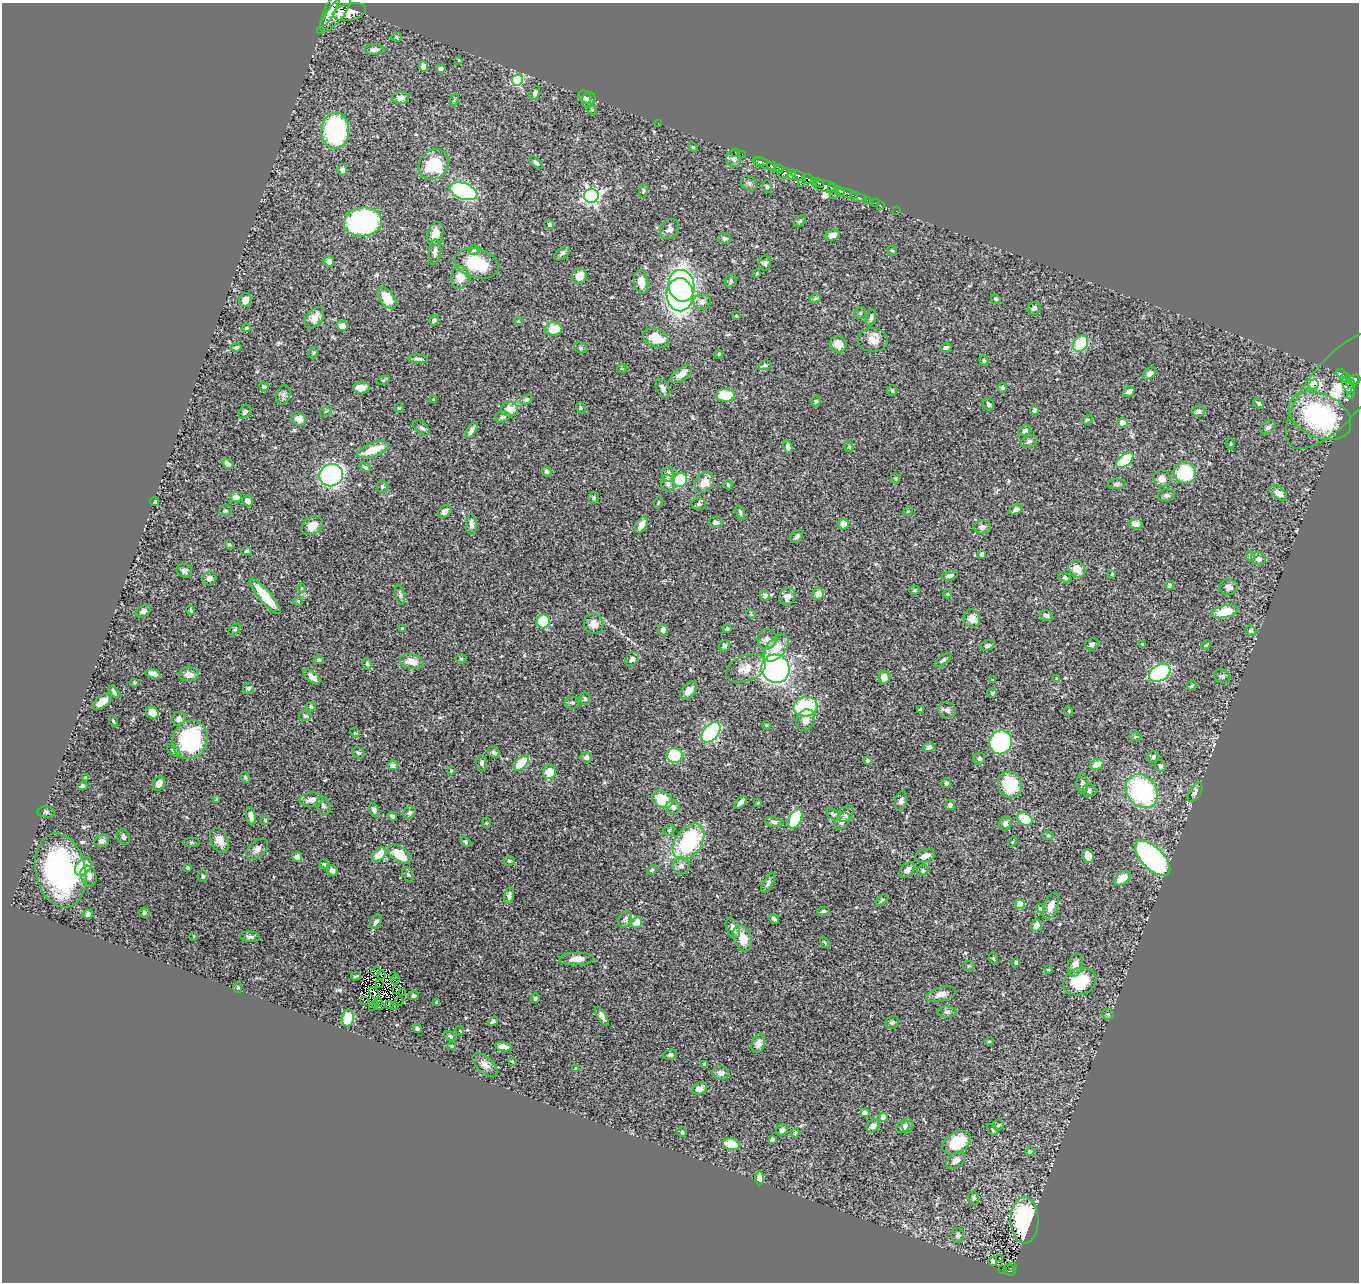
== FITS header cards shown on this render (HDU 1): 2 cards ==
NAXIS1  =                 1357
NAXIS2  =                 1280

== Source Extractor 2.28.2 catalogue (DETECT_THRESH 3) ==
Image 1357 x 1280 px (HDU 1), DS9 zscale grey, 1 PNG px = 1 image px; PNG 1361 x 1284 px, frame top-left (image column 1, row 1280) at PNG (2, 3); each listed source drawn as its Kron ellipse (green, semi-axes under 4 px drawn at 4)
Background 0.736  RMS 0.02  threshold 0.0595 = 3 sigma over >= 5 px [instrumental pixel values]
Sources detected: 437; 2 with non-positive FLUX_AUTO (blend fragments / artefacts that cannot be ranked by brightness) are neither listed nor drawn; the other 435 listed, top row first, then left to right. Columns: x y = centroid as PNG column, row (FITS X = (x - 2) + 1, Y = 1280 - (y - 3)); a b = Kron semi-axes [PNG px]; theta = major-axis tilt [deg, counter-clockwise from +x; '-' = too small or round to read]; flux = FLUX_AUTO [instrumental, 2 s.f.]
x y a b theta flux
330 10 18 5 64 2100
349 12 16 8 13 2700
335 13 22 8 52 3100
321 30 2 2 - 9.4
397 37 5 4 - 1.7
374 50 10 5 4 6
459 60 4 3 - 1.2
423 66 5 4 - 8.1
441 69 5 4 - 3.4
517 80 5 5 - 110
535 93 7 5 67 3.7
585 97 7 6 - 4.4
401 98 8 6 5 7.6
454 100 6 4 72 1.5
589 100 8 6 74 6
592 109 5 4 - 1.9
658 123 2 2 - 150
335 131 18 14 88 180
693 147 5 4 - 1.5
735 152 2 2 - 9
742 154 2 2 - 12
734 159 8 7 - 4.6
760 162 8 3 -14 260
536 163 8 4 -41 3.3
434 164 17 14 45 55
765 164 11 4 -23 440
774 167 7 4 -24 440
779 168 3 3 - 100
342 170 5 5 - 3.9
784 173 6 4 37 160
792 175 5 4 - 130
799 175 7 3 -18 210
808 179 7 4 -23 270
814 181 3 3 - 97
749 183 8 7 - 3.9
802 183 3 2 - 17
819 183 6 3 -31 97
825 186 12 5 -10 700
767 187 6 4 89 2.2
831 188 4 2 - 130
643 190 7 3 82 2.1
464 191 14 8 -20 210
840 191 6 4 -52 360
848 194 10 3 -18 340
833 195 2 2 - 35
591 196 7 7 - 380
858 197 8 3 -19 140
867 200 3 2 - 29
875 203 2 2 - 13
880 205 2 2 - 5.6
896 211 2 2 - 7.2
800 221 7 4 45 2.2
363 222 19 14 7 220
549 225 5 4 - 2.4
669 229 11 9 52 6.4
435 234 12 7 76 12
832 235 8 5 17 10
724 238 6 5 - 2.6
474 250 5 5 - 2.2
892 251 5 4 - 1.7
435 252 13 6 85 6.2
562 253 9 5 39 3.1
329 261 5 5 - 7.9
477 263 22 15 -16 49
765 263 8 6 75 3.8
757 273 3 2 - 1.3
579 276 8 7 - 15
460 277 11 9 83 18
731 281 7 5 71 2.2
641 282 12 7 -81 14
682 286 16 13 -78 340
680 295 16 13 -87 420
387 298 12 7 -54 29
815 298 6 4 21 1.9
996 299 5 4 - 1.8
245 300 7 6 - 9.9
702 302 8 7 - 6.2
1034 308 7 6 - 3.3
860 313 6 5 - 1.8
736 316 3 3 - 1
314 318 12 7 51 12
871 318 8 4 75 3.3
434 320 5 4 - 3
518 321 5 3 - 1.1
342 326 5 5 - 8.8
246 328 4 3 - 1.9
554 329 8 7 - 32
656 338 13 9 -23 23
873 340 15 12 -1 13
838 344 8 8 - 11
1080 344 9 7 53 51
236 347 5 4 - 2.6
581 348 7 5 -15 2.3
946 348 5 4 - 4.3
314 352 6 4 59 1.5
719 354 5 3 - 1.1
418 359 10 4 -2 3.5
984 361 5 4 - 1.8
764 365 7 4 16 2.5
622 368 5 3 - 1.2
1150 373 7 5 39 6.5
681 374 12 6 37 14
1341 374 5 3 - 120
1346 378 4 2 - 39
383 380 6 4 22 1.7
1354 380 6 5 - 330
1350 383 6 3 -46 180
1313 384 6 4 36 210
264 387 5 4 - 2.2
1348 387 10 4 -59 280
361 388 8 6 4 11
663 388 10 6 -60 5.5
1002 388 5 4 - 2.2
1337 390 73 29 51 97
892 391 5 4 - 1.7
1129 391 6 5 - 6.7
283 395 10 7 75 4.7
725 395 9 6 -1 47
1350 396 3 2 - 15
433 399 4 3 - 1.1
526 400 6 4 24 3
816 401 5 4 - 2.2
1259 403 6 4 -45 2
988 404 6 5 - 3.1
399 408 5 4 - 1.3
581 408 6 4 -69 2
510 409 8 7 - 14
1034 410 5 4 - 2.9
326 411 7 3 36 1.7
1198 411 6 5 - 4.4
245 412 7 5 47 4.5
1320 416 33 22 -26 190
502 417 7 5 13 2.8
299 419 8 6 -33 9.6
1087 420 6 4 30 1.7
1123 423 5 5 - 7.4
1268 427 8 6 37 3.3
422 428 10 5 -38 3.5
471 430 9 4 56 4.8
1025 431 7 4 27 3
1029 441 8 6 25 4
1230 444 6 3 89 1.3
788 447 7 4 -75 5.5
849 447 5 4 - 1.8
373 450 16 6 19 27
1125 460 10 5 40 85
228 464 6 4 -34 5.2
365 467 6 3 -35 2.6
547 471 5 4 - 2.9
1185 473 11 10 - 70
668 474 8 6 86 8
331 475 12 11 - 290
895 478 5 3 - 1.4
1162 478 9 8 - 7.5
680 480 7 6 - 62
668 483 8 7 - 4.9
704 483 11 8 54 15
1117 484 9 5 5 2.8
728 485 5 3 - 1.5
382 487 6 5 - 1.9
1279 493 10 5 -36 8.1
1166 495 9 6 6 3.7
236 497 6 5 - 8.2
594 497 6 5 - 2.6
155 501 4 3 - 3.4
248 501 6 5 - 9.3
658 503 6 3 71 1.3
699 504 7 6 - 3.1
1016 509 7 4 22 3.4
225 511 6 5 - 2.3
445 511 8 5 40 7.4
908 511 5 4 - 1.3
740 513 7 4 -73 2.5
716 523 7 5 6 3.1
471 524 10 5 -89 5.8
843 524 5 5 - 16
1136 524 7 5 -2 11
641 525 8 5 60 13
312 526 11 8 33 14
982 527 9 6 0 5.2
797 536 7 5 48 3.4
229 545 5 3 - 1.6
247 551 5 4 - 2
982 554 4 3 - 4.5
1250 556 5 4 - 2.1
1259 559 7 6 - 5.2
1077 569 9 8 - 12
184 571 8 6 -24 3.9
1112 574 4 4 - 1.2
950 576 8 4 15 4.3
209 578 7 6 - 7
1065 578 7 4 -25 2.7
1169 585 5 4 - 2.8
1229 587 9 8 - 6.7
301 588 5 3 - 1.1
915 590 5 4 - 1.7
818 594 6 5 - 13
947 594 4 4 - 1.2
400 595 10 4 -77 3
265 596 23 6 -49 33
765 596 5 5 - 4.7
787 597 9 7 57 8.1
298 601 5 4 - 1.6
191 610 5 4 - 1.8
143 611 8 5 29 4.3
1225 612 13 6 12 35
751 614 5 3 - 1.3
1046 615 6 5 - 4.3
972 619 9 8 - 13
543 621 7 6 - 62
594 624 10 9 - 12
727 628 4 3 - 2.6
235 629 7 3 42 1.7
402 629 4 3 - 1.8
663 630 5 5 - 4.4
1251 631 6 5 - 1.9
767 639 10 9 - 7.4
1092 644 7 5 32 3.9
1142 644 3 3 - 1.3
987 645 7 4 24 3
1206 645 5 3 - 1.4
725 646 6 5 - 3.4
776 648 16 9 49 21
461 658 6 4 1 1.6
632 659 8 6 46 4.6
319 660 5 4 - 2.3
943 660 10 4 38 2.6
412 662 12 7 -13 16
367 664 6 4 -75 2.1
746 668 21 13 22 19
776 669 14 14 - 420
1160 673 11 8 31 170
153 674 8 4 -16 7.3
189 674 10 7 -2 8.6
1222 676 8 6 -25 3.4
312 677 10 5 -41 7.4
884 677 6 5 - 12
1057 679 4 3 - 2.4
993 680 4 2 - 1
134 682 4 3 - 1.4
1192 686 5 4 - 1.7
248 688 5 5 - 2.9
689 691 10 6 52 9.4
114 692 7 3 -56 3.6
992 693 5 5 - 1.9
585 699 6 5 - 2.4
102 702 11 5 39 14
572 702 7 6 - 3.2
311 707 5 5 - 2.5
805 707 12 10 8 99
920 710 4 3 - 2.2
947 710 9 7 -25 5
1069 711 5 3 - 1.2
152 712 6 5 - 16
305 716 6 5 - 2.4
179 719 7 6 - 6
806 720 11 9 66 7.9
113 721 5 2 - 1.8
766 725 4 3 - 1.1
711 732 12 7 50 160
355 733 5 3 - 1
1135 737 6 4 1 2
190 740 20 17 68 140
1001 742 12 11 - 180
929 747 6 4 17 4.7
174 750 8 4 -44 2.7
494 752 6 5 - 4.1
358 753 6 5 - 2.9
674 755 8 7 - 76
586 757 6 5 - 4
1153 757 6 5 - 2.8
979 759 6 5 - 2.6
868 760 4 4 - 1.8
482 763 8 5 86 3.3
521 763 9 5 45 50
1097 764 7 5 24 15
393 765 5 5 - 4.3
1160 766 6 5 - 2.4
451 771 3 3 - 1
550 772 7 6 - 19
245 777 5 3 - 1.8
85 778 4 3 - 1.8
946 783 5 5 - 2.2
159 784 7 6 - 10
1082 784 10 5 -84 4.4
1010 785 14 11 -66 54
83 786 4 3 - 1.9
1089 791 7 6 - 3.5
1142 791 18 14 -51 170
1195 792 11 5 58 4
217 799 3 3 - 1.4
311 800 11 7 5 8.6
662 800 10 8 -24 41
901 801 10 6 75 5.4
741 802 8 4 46 6.2
758 803 4 4 - 1.1
950 805 5 5 - 3.9
323 806 9 6 -69 3.9
673 807 7 6 - 5.4
374 810 7 5 -68 3.4
46 812 9 5 -6 2.8
410 812 7 5 45 3.6
833 814 8 5 -37 2.5
846 814 9 6 51 4.3
251 816 9 4 -80 6.9
392 816 5 3 - 3.1
795 819 10 6 64 64
1025 819 8 6 -34 36
265 820 5 4 - 1.6
842 821 9 6 54 6.9
774 822 9 4 -6 4.1
486 823 5 3 - 1.2
1005 823 7 6 - 4.6
669 830 6 5 - 2.3
1048 835 6 4 1 1.6
124 837 8 6 -66 3.7
219 840 13 8 -67 14
102 841 7 6 - 4.8
192 842 8 4 -1 2
465 842 5 3 - 1.8
689 842 20 13 55 140
1012 842 5 3 - 1.1
257 849 13 8 43 7.3
400 854 13 7 -36 33
379 855 8 5 44 22
925 856 10 6 15 11
1088 856 7 5 -61 15
297 857 5 5 - 6.2
1153 858 22 11 -45 420
509 861 5 5 - 1.9
324 864 5 4 - 1.3
83 866 10 7 52 41
681 866 8 8 - 5.7
188 868 3 3 - 2.9
61 870 37 25 -78 240
652 870 5 4 - 1.6
907 870 9 6 46 7
923 870 6 5 - 2.8
332 871 6 5 - 6.7
408 874 7 5 -61 2.2
89 876 10 7 -73 10
203 876 5 5 - 2.7
1122 878 9 5 35 24
768 883 11 5 59 3.7
509 896 8 5 79 5.2
882 900 7 4 44 1.9
1020 904 5 4 - 36
1051 906 14 7 70 14
1040 908 5 4 - 2.3
823 911 6 4 11 2.2
144 912 5 5 - 2.5
88 914 5 4 - 4.7
625 919 9 6 66 4.3
774 919 5 3 - 2.7
376 922 8 5 54 4.6
637 923 6 5 - 19
1036 925 6 5 - 8.2
733 928 11 6 -66 7.2
194 936 3 3 - 1.2
250 937 10 5 -6 3.9
743 938 14 8 -68 23
825 943 6 3 -60 1.4
993 958 6 4 -73 1.6
577 959 17 6 2 12
1016 962 4 3 - 2.3
1075 965 11 7 79 9.5
969 966 5 5 - 1.8
1048 970 4 2 - 1.2
376 971 5 2 - 0.32
381 975 4 2 - 1.7
356 976 5 2 - 1.6
393 976 2 2 - 1.4
395 979 5 2 - 0.86
1080 981 17 13 21 55
379 984 4 2 - 2
238 987 6 4 -88 1.5
396 989 4 2 - 0.85
402 992 2 2 - 1.2
374 993 7 3 -54 0.1
941 994 15 7 14 9.3
414 995 5 4 - 2.7
535 998 5 4 - 2.4
365 1000 3 2 - 2.3
399 1001 5 2 - 1.7
379 1002 3 2 - 1
437 1002 3 3 - 2.1
375 1004 4 2 - 0.18
390 1005 3 2 - 0.79
395 1005 3 2 - 1.1
380 1006 3 2 - 0.93
373 1007 2 2 - 0.32
947 1012 9 6 0 3.8
1108 1014 6 5 - 2
602 1016 11 4 -59 6.3
348 1018 8 6 80 39
493 1021 5 3 - 2.5
892 1022 7 6 - 2.9
417 1029 4 4 - 3.3
460 1031 4 2 - 1
450 1036 6 4 -32 2.2
989 1041 4 4 - 1.3
758 1043 10 6 71 8.1
452 1046 4 3 - 1.6
504 1047 8 4 -11 13
670 1055 7 5 15 2.6
512 1061 3 3 - 1.1
705 1064 4 3 - 3.5
485 1065 15 8 -43 7.9
576 1069 4 3 - 3
721 1073 8 7 - 5.7
700 1088 8 6 25 7.5
865 1113 4 4 - 17
883 1117 4 4 - 12
998 1125 5 5 - 2
873 1126 8 5 44 5
907 1126 7 5 86 3.8
903 1127 7 5 42 9.6
782 1130 6 5 - 3.1
993 1130 6 4 -52 1.9
682 1132 5 5 - 1.8
795 1133 5 3 - 1.8
772 1139 4 3 - 2.8
957 1143 15 10 32 43
731 1144 8 6 -14 30
1030 1152 4 4 - 2.5
956 1160 11 7 37 8.2
759 1178 7 4 89 7.9
974 1198 6 5 - 2.8
1025 1220 23 14 -90 150
958 1235 7 6 - 3.9
999 1258 3 2 - 2.7
993 1261 4 4 - 3.2
1013 1266 3 2 - 14
1002 1269 3 2 - 16
1010 1270 6 5 - 94
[2 non-positive-flux detections neither listed nor drawn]